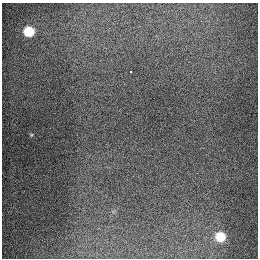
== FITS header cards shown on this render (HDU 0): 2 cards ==
NAXIS1  =                  256
NAXIS2  =                  256

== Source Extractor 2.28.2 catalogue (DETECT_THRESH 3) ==
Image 256 x 256 px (HDU 0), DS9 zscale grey, 1 PNG px = 1 image px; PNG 260 x 260 px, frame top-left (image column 1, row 256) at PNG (2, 3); no overlay
Background 1290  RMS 26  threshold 79.4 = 3 sigma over >= 5 px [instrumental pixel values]
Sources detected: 4; all 4 listed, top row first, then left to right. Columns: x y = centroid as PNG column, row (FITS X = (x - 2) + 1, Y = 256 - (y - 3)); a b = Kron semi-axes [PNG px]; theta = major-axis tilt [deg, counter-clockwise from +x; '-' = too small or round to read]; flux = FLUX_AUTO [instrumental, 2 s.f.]
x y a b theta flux
29 31 7 6 - 85000
131 72 3 3 - 10000
31 135 5 3 - 1800
220 237 7 7 - 65000